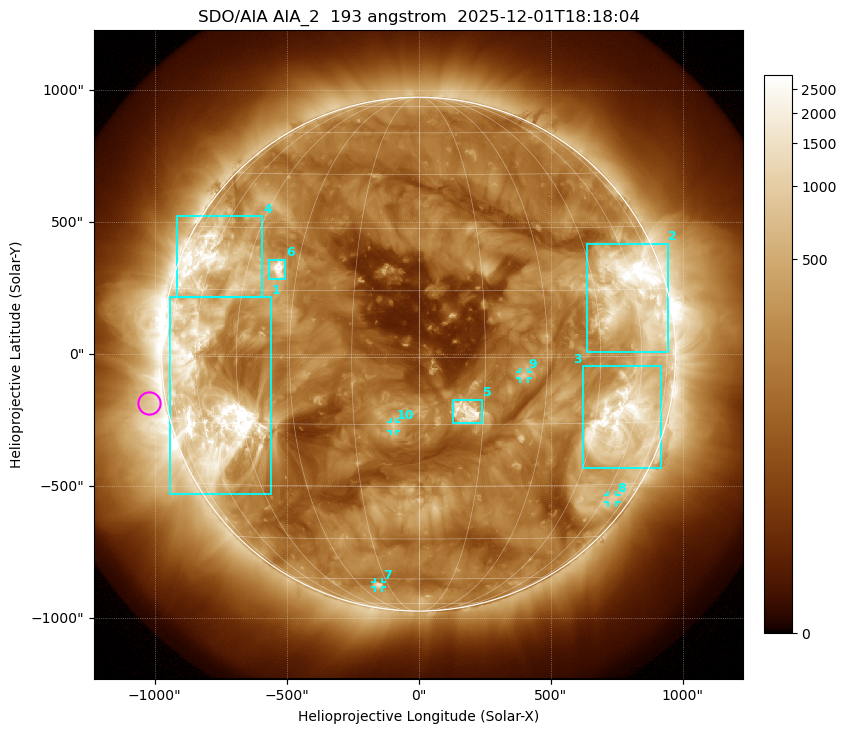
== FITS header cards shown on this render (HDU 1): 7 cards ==
TELESCOP= 'SDO/AIA '           / For AIA: SDO/AIA
INSTRUME= 'AIA_2   '           / For AIA: AIA_ATA1, AIA_ATA2, AIA_ATA3 or AIA_AT
WAVELNTH=                  193 / [angstrom] Wavelength
WAVEUNIT= 'angstrom'           / Wavelength unit: angstrom
DATE-OBS= '2025-12-01T18:18:04.843' / [ISO] Date when observation started; ISO 8
CTYPE1  = 'HPLN-TAN'           / CTYPE1: HPLN
CTYPE2  = 'HPLT-TAN'           / CTYPE2: HPLT

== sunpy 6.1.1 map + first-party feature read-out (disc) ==
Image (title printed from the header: SDO/AIA AIA_2  193 angstrom  2025-12-01T18:18:04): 1024 x 1024 px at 2.4 arcsec/px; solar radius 973 arcsec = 406 px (full disc in frame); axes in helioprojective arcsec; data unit not stated in the header (colour bar unlabelled)
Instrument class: DISC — disc imager (sunpy class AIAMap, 193 A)
Bright regions (active regions / flare kernels): reference = the median radial profile (limb darkening/brightening removed); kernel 9 px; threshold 5 sigma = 520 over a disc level ~191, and >= 1.15x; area >= 12 px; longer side >= 10 px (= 24 arcsec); searched inside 0.97 R_sun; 10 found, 10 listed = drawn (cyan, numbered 1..; 4 of them under ~33 arcsec drawn as corner ticks so the feature stays visible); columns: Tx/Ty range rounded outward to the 5 arcsec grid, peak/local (2 s.f.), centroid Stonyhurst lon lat
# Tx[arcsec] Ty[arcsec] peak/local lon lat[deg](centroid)
1 -945..-560 -530..215 23 -56 -10
2 635..945 10..420 22 +59 +14
3 620..920 -430..-45 12 +55 -15
4 -915..-590 215..525 10 -59 +21
5 130..240 -260..-170 15 +11 -12
6 -570..-505 280..360 17 -35 +20
7 -165..-140 -885..-865 5.3 -20 -63
8 715..750 -565..-535 3.5 +65 -34
9 385..415 -90..-65 5.5 +24 -4
10 -105..-85 -290..-255 5.5 -6 -15
Off-limb structures (1.02-1.3 R_sun): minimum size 162 px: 2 found; the strongest spans PA ~65..135 deg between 1.02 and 1.3 R_sun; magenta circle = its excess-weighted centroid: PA ~100 deg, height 1.07 R_sun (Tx ~-1020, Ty ~-185 arcsec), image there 2.7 x the reference